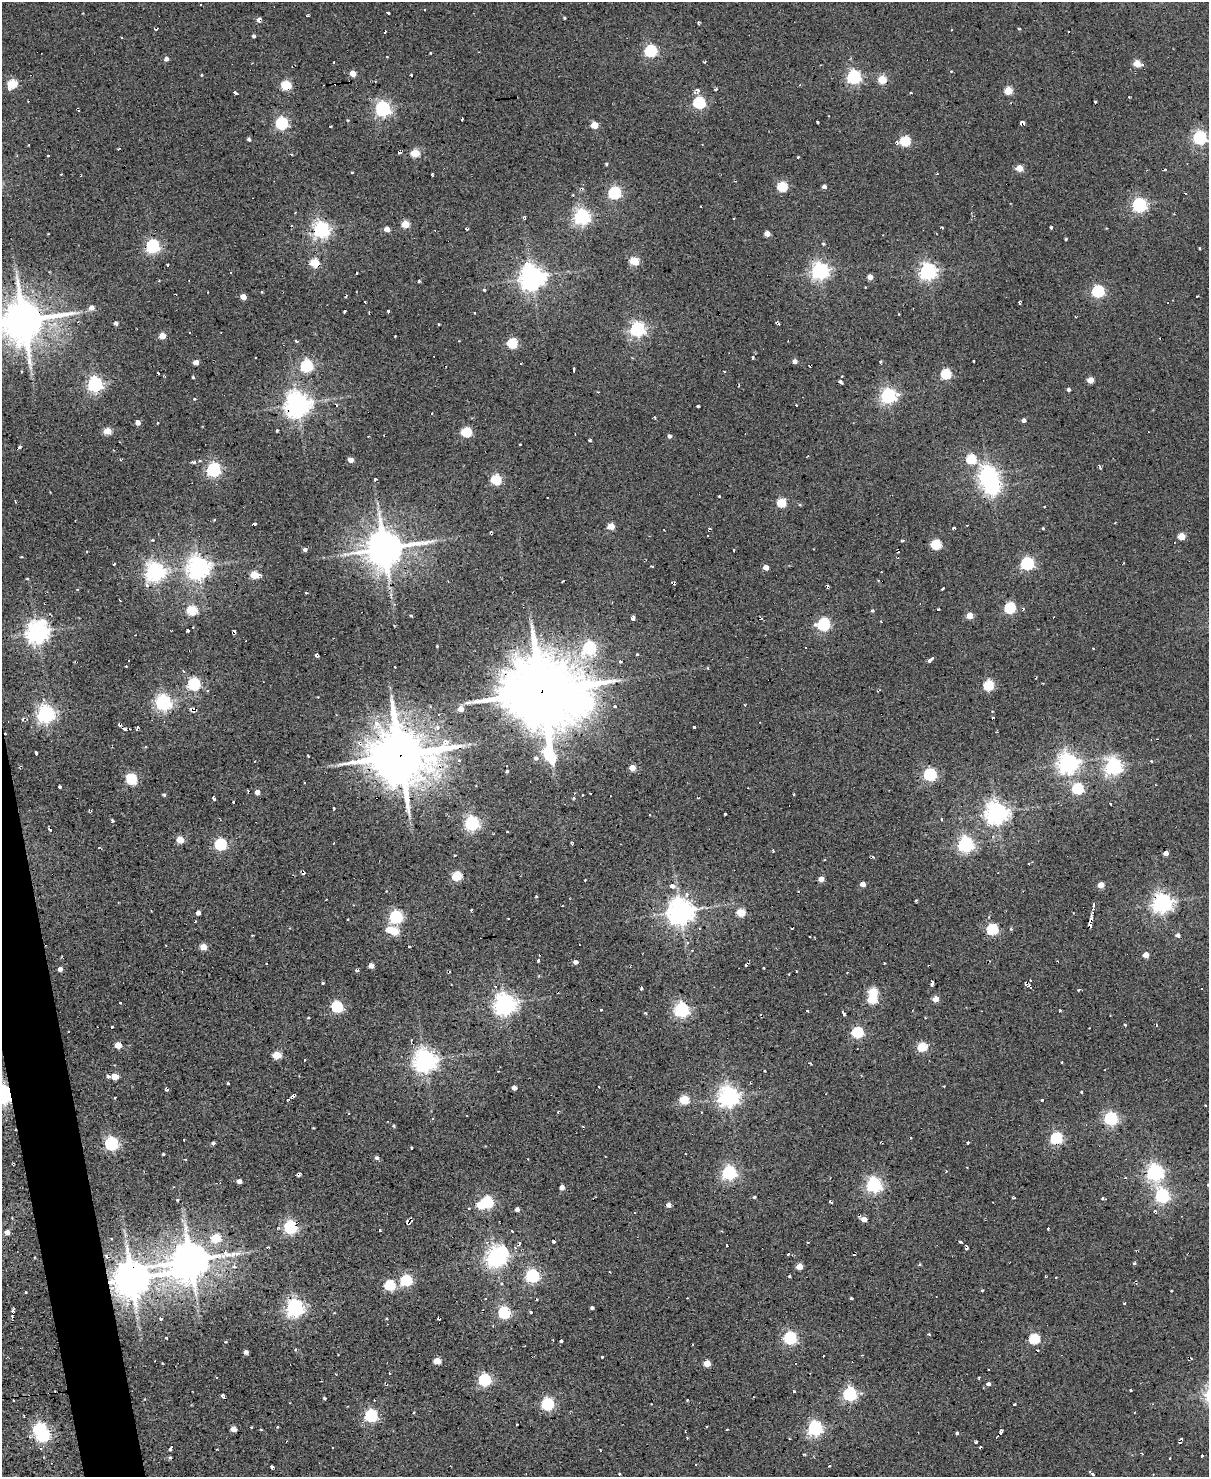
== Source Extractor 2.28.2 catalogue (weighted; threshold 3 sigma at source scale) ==
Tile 7 of 4 x 3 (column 3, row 2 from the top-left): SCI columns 2413-3619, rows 1720-3194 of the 4825 x 4803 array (HDU 1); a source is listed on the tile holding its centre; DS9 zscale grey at full resolution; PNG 1211 x 1479 px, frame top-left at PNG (2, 2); no overlay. Shown black and unused: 2% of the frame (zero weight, under 2 of 3 exposures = <1% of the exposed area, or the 3 px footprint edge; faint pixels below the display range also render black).
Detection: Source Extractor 2.28.2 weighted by HDU 2 'WHT'; one run over the whole footprint, this tile lists its part. Background 0.0779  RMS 0.12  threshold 0.537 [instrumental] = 3 sigma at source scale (4.5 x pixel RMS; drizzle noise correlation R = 1.50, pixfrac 1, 0.05/0.05 arcsec/px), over >= 5 px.
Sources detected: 449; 6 inside a brighter object's white glare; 32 cosmic-ray / hot-pixel residue — not listed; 1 inside a brighter listed object's ellipse — not listed separately; the other 410 listed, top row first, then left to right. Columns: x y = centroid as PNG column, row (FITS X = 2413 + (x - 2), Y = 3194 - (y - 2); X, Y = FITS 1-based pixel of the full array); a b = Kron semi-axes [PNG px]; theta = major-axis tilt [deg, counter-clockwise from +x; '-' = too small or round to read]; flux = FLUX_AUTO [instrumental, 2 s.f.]
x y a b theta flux
388 13 3 2 - 16
307 16 5 2 - 14
564 18 3 3 - 12
258 20 7 4 75 32
156 29 4 2 - 15
1018 29 4 2 - 10
385 32 3 2 - 12
254 36 4 3 - 24
121 37 3 2 - 10
651 51 6 5 - 1500
166 59 5 4 - 46
334 62 3 2 - 7.9
1137 64 5 4 - 230
951 71 3 3 - 11
353 73 4 4 - 130
201 75 4 3 - 8
411 75 3 3 - 23
854 77 6 6 - 2400
882 79 5 5 - 400
12 84 5 5 - 570
286 85 5 5 - 620
697 90 7 4 -25 25
1008 90 5 4 - 380
235 93 5 3 - 35
699 102 6 5 - 1400
1095 102 3 2 - 12
383 109 6 6 - 3500
462 119 3 2 - 15
817 122 3 2 - 14
281 123 6 5 - 1400
1022 123 5 4 - 79
594 125 5 4 - 240
1200 137 6 6 - 2400
249 139 4 4 - 25
905 141 5 5 - 760
415 153 5 4 - 370
48 155 3 2 - 18
798 157 3 2 - 10
606 164 4 3 - 14
1019 168 5 5 - 160
1165 170 3 3 - 16
352 172 3 3 - 19
937 174 3 2 - 16
782 187 5 5 - 710
824 187 4 4 - 36
614 193 6 5 - 1800
1139 205 6 6 - 2600
525 217 4 3 - 13
582 217 6 6 - 3900
405 224 5 4 - 330
1051 227 3 3 - 18
942 228 3 2 - 20
387 229 4 4 - 94
321 230 6 6 - 4300
767 233 4 4 - 95
1066 239 3 3 - 12
153 246 6 5 - 2400
1199 248 4 2 - 8.5
634 261 5 4 - 450
315 263 5 5 - 530
168 265 3 2 - 11
820 271 6 6 - 4600
928 271 6 6 - 4200
356 273 3 3 - 23
532 277 7 7 - 13000
870 277 4 4 - 79
419 281 3 3 - 14
484 290 4 3 - 11
1098 291 5 5 - 1500
1197 296 3 2 - 9.7
243 297 4 4 - 130
365 302 2 2 - 15
91 308 7 7 - 54
344 311 3 3 - 36
388 311 4 3 - 31
23 320 13 12 - 38000
116 323 4 4 - 38
438 324 3 3 - 13
779 324 3 3 - 12
637 329 6 6 - 3100
189 332 3 2 - 7.9
162 336 4 4 - 200
395 336 2 2 - 7.8
295 341 4 3 - 14
512 343 5 5 - 850
753 358 3 3 - 12
795 361 4 4 - 47
973 361 3 2 - 8.3
196 362 4 4 - 84
880 362 3 3 - 43
521 363 2 2 - 9.7
306 366 6 6 - 1600
574 369 4 2 - 18
724 371 3 2 - 13
158 373 3 2 - 17
946 374 5 5 - 750
193 377 3 2 - 15
1090 380 5 4 - 170
841 382 5 3 - 33
95 384 6 6 - 3300
1069 390 4 3 - 23
888 396 6 6 - 3500
194 399 3 3 - 11
297 404 7 7 - 13000
337 405 4 3 - 10
796 405 3 2 - 7.8
698 406 3 3 - 17
1024 420 4 4 - 37
138 423 5 4 - 57
157 423 3 3 - 14
277 430 4 2 - 14
107 431 5 4 - 310
466 432 5 5 - 760
670 436 4 4 - 36
590 440 3 3 - 19
520 444 3 2 - 14
19 447 4 3 - 18
808 456 3 2 - 13
971 459 5 5 - 640
351 460 4 4 - 100
193 462 4 3 - 49
213 469 6 6 - 2500
988 474 7 6 - 5300
496 479 5 5 - 780
375 480 4 3 - 13
719 496 3 3 - 14
781 503 5 5 - 530
1044 507 2 2 - 10
214 520 4 3 - 8.6
254 524 4 3 - 18
611 526 5 4 - 200
953 528 3 2 - 16
1043 528 4 3 - 10
1181 536 5 4 - 240
152 540 4 3 - 12
903 540 3 3 - 16
936 544 5 5 - 740
384 548 12 10 8 31000
305 549 5 4 - 34
21 557 3 2 - 10
1027 563 6 5 - 2000
114 564 3 3 - 15
652 566 3 2 - 14
198 567 7 7 - 8600
766 567 4 4 - 98
155 572 7 6 - 5900
254 575 6 4 -3 330
27 579 3 2 - 7.9
147 586 5 4 - 29
828 586 5 3 - 16
943 589 4 3 - 25
306 592 3 3 - 22
120 600 3 2 - 18
1010 608 5 5 - 1000
192 610 6 5 - 650
872 611 4 3 - 15
410 616 4 3 - 13
970 616 4 4 - 200
633 618 5 3 - 41
881 621 3 2 - 10
823 624 6 6 - 1700
188 630 3 3 - 36
234 631 6 3 -42 16
37 632 8 7 - 8700
135 635 2 2 - 9.1
437 646 3 3 - 9.1
806 647 3 2 - 11
589 648 6 6 - 1900
637 654 3 3 - 20
316 655 5 3 - 21
931 659 7 3 43 59
620 662 4 3 - 14
126 666 3 2 - 8.3
394 667 3 2 - 13
194 684 5 5 - 2000
988 685 5 5 - 760
208 691 4 3 - 15
542 692 26 23 -3 88000
163 703 6 6 - 3900
468 703 9 4 0 37
587 704 12 10 65 1000
745 705 3 2 - 14
615 706 3 3 - 34
461 709 4 4 - 120
193 712 4 3 - 24
46 714 6 6 - 5000
993 717 2 2 - 9.5
22 719 4 3 - 19
438 727 5 5 - 44
694 727 3 3 - 25
124 729 7 5 -40 28
36 753 4 2 - 18
400 755 19 18 - 61000
549 756 15 7 -71 1200
536 758 6 6 - 31
459 760 4 4 - 20
1151 761 4 3 - 10
1068 763 7 7 - 7200
1113 766 6 6 - 4200
632 768 4 4 - 140
507 771 3 3 - 15
930 774 6 6 - 1500
131 779 7 5 -50 950
305 783 2 2 - 10
60 787 3 3 - 33
1078 789 5 5 - 970
257 792 4 4 - 95
590 793 2 2 - 9.8
793 794 3 2 - 13
164 795 4 3 - 19
214 798 5 3 - 23
233 802 3 3 - 20
1110 804 3 2 - 15
334 808 3 2 - 11
996 813 7 7 - 9000
725 814 3 2 - 15
650 815 2 2 - 11
941 819 3 3 - 12
112 820 4 3 - 19
472 823 6 6 - 2700
50 830 3 3 - 17
180 839 5 5 - 200
220 844 6 5 - 1400
965 844 6 6 - 3500
773 850 4 2 - 12
1166 853 4 4 - 65
873 857 4 3 - 15
303 873 4 2 - 11
457 876 5 5 - 610
821 879 4 4 - 98
585 880 2 2 - 7.9
863 884 4 4 - 81
1101 885 4 4 - 160
672 886 7 6 - 45
1162 903 7 6 - 6800
562 906 2 2 - 9
680 911 8 8 - 14000
198 913 4 4 - 44
741 913 5 5 - 400
1073 913 2 2 - 9.8
1092 913 11 3 71 49
396 917 6 5 - 2000
196 921 2 2 - 12
1090 925 5 3 - 23
992 929 5 5 - 1200
389 930 5 5 - 170
395 931 5 5 - 340
1178 935 5 4 - 35
688 943 5 3 - 14
410 946 3 2 - 13
204 947 5 4 - 210
1146 955 4 4 - 110
538 960 5 4 - 18
575 962 4 4 - 41
746 965 4 3 - 14
371 966 5 4 - 57
60 969 4 4 - 56
357 971 5 4 - 22
789 974 3 3 - 22
1030 980 3 2 - 7.8
322 983 3 3 - 26
932 983 5 3 - 56
1025 984 6 3 -68 18
495 986 5 4 - 17
1030 987 4 3 - 27
641 988 3 3 - 26
872 999 5 5 - 520
935 999 4 4 - 170
120 1003 3 3 - 18
505 1004 7 7 - 8500
337 1007 5 5 - 1200
601 1010 3 3 - 20
681 1010 6 6 - 3000
807 1010 3 3 - 15
843 1013 6 2 -64 27
308 1018 3 2 - 9
1125 1025 4 3 - 8.4
1157 1025 3 2 - 8
112 1027 3 2 - 14
857 1032 6 5 - 1100
118 1045 5 4 - 170
922 1047 5 5 - 590
277 1055 5 4 - 390
305 1060 2 2 - 10
425 1060 7 7 - 9400
108 1076 4 3 - 57
115 1076 5 4 - 200
228 1083 3 2 - 11
599 1087 2 2 - 8
514 1088 4 4 - 58
167 1089 4 3 - 26
1081 1092 3 3 - 17
2 1094 7 6 - 7300
729 1096 7 7 - 7400
115 1097 3 2 - 12
287 1100 5 4 - 27
684 1100 5 5 - 560
1042 1100 3 3 - 25
349 1113 3 2 - 8.3
1111 1118 6 5 - 2200
1056 1138 5 5 - 1400
184 1139 3 2 - 16
968 1142 4 2 - 10
111 1143 6 6 - 1700
213 1143 4 3 - 26
412 1148 3 3 - 23
163 1154 3 2 - 12
377 1158 5 5 - 27
967 1167 3 2 - 7.5
946 1171 3 2 - 8.8
729 1173 6 6 - 2600
1154 1173 6 6 - 4400
299 1175 4 3 - 32
1125 1178 3 3 - 14
239 1181 4 4 - 62
874 1185 6 6 - 3300
1208 1185 4 3 - 11
562 1187 4 4 - 67
1162 1196 6 6 - 2600
754 1197 4 4 - 20
1013 1198 3 2 - 15
1102 1198 4 2 - 15
177 1200 4 3 - 10
487 1202 6 5 - 1200
831 1202 4 2 - 17
669 1205 4 4 - 60
517 1209 4 4 - 38
635 1213 3 3 - 10
864 1219 4 4 - 110
407 1222 7 3 -83 20
290 1227 6 5 - 2100
1048 1229 3 2 - 11
512 1231 3 2 - 8.4
7 1232 4 4 - 63
216 1238 5 5 - 460
553 1241 3 3 - 27
808 1242 3 2 - 13
960 1242 4 3 - 29
519 1243 6 3 88 22
727 1246 3 2 - 13
966 1249 3 3 - 22
788 1254 3 3 - 13
853 1254 3 2 - 15
228 1255 18 7 -1 130
107 1256 5 4 - 36
495 1258 6 6 - 6000
190 1260 10 9 - 33000
1134 1263 5 3 - 14
919 1264 5 3 - 12
234 1266 5 5 - 18
799 1266 4 4 - 170
532 1276 6 5 - 2000
789 1276 3 3 - 11
132 1279 12 10 18 32000
406 1280 6 5 - 1200
501 1283 4 3 - 13
390 1285 5 5 - 860
982 1290 4 3 - 11
25 1292 3 2 - 14
851 1298 3 3 - 13
1124 1303 3 2 - 14
295 1308 6 6 - 4900
592 1308 4 3 - 22
13 1310 3 3 - 29
531 1312 3 3 - 11
504 1313 6 5 - 1600
12 1318 7 3 -80 22
161 1319 3 2 - 17
438 1319 4 2 - 11
929 1334 4 4 - 11
166 1338 3 2 - 14
790 1338 6 5 - 1700
1034 1339 5 5 - 870
561 1341 4 3 - 26
1038 1350 3 3 - 15
246 1352 4 4 - 42
602 1357 3 3 - 19
437 1361 5 4 - 240
707 1363 4 4 - 200
485 1380 6 5 - 1700
988 1384 4 4 - 30
1131 1390 3 2 - 11
794 1391 3 2 - 28
850 1394 6 5 - 2200
222 1395 4 3 - 28
13 1400 3 3 - 18
547 1404 6 5 - 1600
1014 1404 4 3 - 20
414 1412 3 2 - 8.6
24 1415 2 2 - 10
371 1415 6 5 - 1800
517 1424 3 2 - 13
277 1427 3 3 - 8.7
815 1428 6 6 - 2900
233 1429 4 4 - 110
685 1432 4 2 - 11
1001 1432 5 3 - 24
957 1433 4 4 - 16
42 1435 6 5 - 1800
976 1442 3 3 - 15
1179 1443 4 2 - 9.5
171 1448 6 3 51 37
332 1448 2 2 - 12
1142 1453 3 2 - 13
1202 1456 3 3 - 20
170 1457 4 2 - 13
696 1464 2 2 - 9.3
272 1467 3 3 - 21
620 1474 3 2 - 13
1093 1475 3 3 - 17
Overlapping masked pixels (flux is a lower limit): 5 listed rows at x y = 542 692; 400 755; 2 1094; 107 1256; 132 1279
Isophote crosses this tile's border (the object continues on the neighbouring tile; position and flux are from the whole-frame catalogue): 3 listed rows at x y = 23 320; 2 1094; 1208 1185
Unlisted compact peaks at least as high as the median listed source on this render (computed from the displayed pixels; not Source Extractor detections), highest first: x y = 938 609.